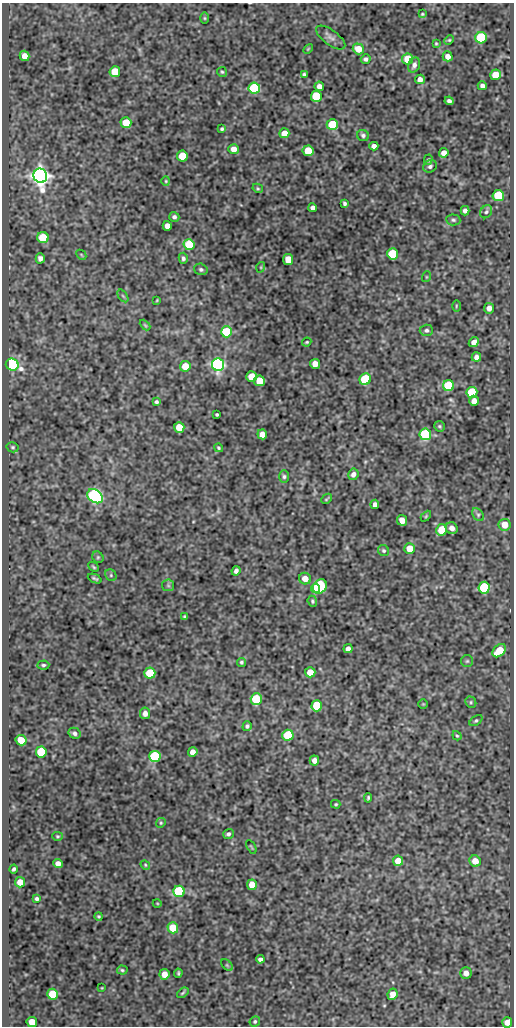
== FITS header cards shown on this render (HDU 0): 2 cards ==
NAXIS1  =                  512
NAXIS2  =                 1024

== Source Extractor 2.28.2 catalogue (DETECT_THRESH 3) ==
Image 512 x 1024 px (HDU 0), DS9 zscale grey, 1 PNG px = 1 image px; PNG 516 x 1028 px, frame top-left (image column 1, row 1024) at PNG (2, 3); each listed source drawn as its Kron ellipse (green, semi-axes under 4 px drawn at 4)
Background 77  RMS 0.6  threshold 1.8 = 3 sigma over >= 5 px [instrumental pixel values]
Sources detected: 162; all 162 listed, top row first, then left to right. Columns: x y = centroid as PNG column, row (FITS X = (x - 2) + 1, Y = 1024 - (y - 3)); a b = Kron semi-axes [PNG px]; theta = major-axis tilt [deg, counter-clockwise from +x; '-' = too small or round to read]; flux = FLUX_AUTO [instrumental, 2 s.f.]
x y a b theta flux
422 14 4 3 - 43
205 18 6 4 -89 49
331 37 17 7 -36 200
481 38 6 5 - 3200
449 40 5 4 - 46
436 43 4 3 - 43
308 49 6 3 45 39
358 49 5 5 - 620
24 56 5 5 - 330
448 56 5 5 - 260
366 59 5 5 - 96
408 59 5 5 - 910
414 65 8 5 68 150
115 72 5 5 - 1300
222 72 5 5 - 60
304 74 4 3 - 68
495 75 5 5 - 640
420 79 5 4 - 210
319 86 4 4 - 210
482 86 4 4 - 150
254 88 6 5 - 3300
316 96 5 5 - 2100
449 101 5 4 - 110
126 123 5 5 - 950
332 124 5 5 - 2100
222 129 3 3 - 60
284 133 5 5 - 440
363 135 6 5 - 99
374 146 4 4 - 190
234 149 5 5 - 270
308 151 5 5 - 840
444 153 5 4 - 260
182 156 5 5 - 1200
428 160 5 4 - 52
430 166 7 6 - 100
40 176 7 6 - 31000
166 181 4 4 - 42
258 188 5 4 - 53
498 196 5 5 - 2100
344 203 4 3 - 79
313 208 4 4 - 160
465 211 4 4 - 140
486 212 7 5 57 90
174 217 5 5 - 110
453 220 7 5 -5 82
167 226 5 4 - 280
43 238 5 5 - 1500
189 245 5 5 - 2100
393 254 5 5 - 2300
81 255 6 3 -46 40
40 258 5 4 - 150
183 258 5 4 - 93
288 259 5 5 - 790
261 267 5 3 - 38
201 269 7 5 -17 94
426 277 5 3 - 35
123 296 7 3 -53 56
157 300 4 3 - 34
456 306 6 3 89 44
489 308 5 5 - 240
145 325 6 3 -45 45
426 330 7 5 1 100
226 332 5 5 - 2300
307 342 5 3 - 48
474 342 5 4 - 210
476 357 5 4 - 180
12 364 6 6 - 9000
315 364 5 5 - 380
218 365 6 6 - 10000
185 366 5 5 - 660
251 377 5 5 - 760
365 379 6 5 - 2600
259 381 5 5 - 890
448 386 5 5 - 3000
472 392 5 5 - 2400
474 401 5 4 - 290
156 402 4 3 - 75
217 414 3 3 - 52
440 426 6 5 - 63
179 427 5 5 - 790
262 434 5 5 - 340
425 434 6 5 - 4400
13 447 6 5 - 65
219 448 4 3 - 55
353 474 6 5 - 150
284 477 6 5 - 81
95 496 8 6 -36 11000
326 499 6 3 42 46
375 504 5 4 - 130
478 515 7 5 -54 78
426 516 6 3 46 48
402 520 5 5 - 360
505 525 6 6 - 610
452 528 6 5 - 220
442 530 5 5 - 1400
410 548 5 5 - 760
383 550 6 5 - 69
98 557 6 5 - 61
94 567 6 3 -43 57
236 571 5 4 - 120
111 575 6 5 - 72
95 578 7 3 -23 65
305 579 6 5 - 370
168 585 6 6 - 74
320 586 8 6 50 4700
484 588 6 5 - 3200
315 589 4 4 - 1300
312 601 5 4 - 66
184 617 4 4 - 52
348 649 4 4 - 230
499 651 8 5 43 1000
467 661 6 6 - 78
241 662 4 4 - 69
43 665 6 4 4 70
310 672 5 5 - 590
150 673 5 5 - 1500
256 699 6 5 - 2100
471 702 6 5 - 64
423 704 5 4 - 41
317 706 5 5 - 2100
145 713 6 5 - 210
476 721 7 4 37 70
247 726 5 4 - 78
75 733 6 5 - 120
288 735 5 5 - 2200
457 736 5 3 - 47
21 740 5 5 - 660
41 752 5 5 - 2100
193 752 5 4 - 300
155 757 6 5 - 3900
314 760 5 5 - 200
368 798 4 3 - 60
336 804 4 3 - 48
161 823 5 4 - 55
228 834 5 5 - 99
57 836 5 4 - 52
251 847 7 2 -58 33
398 861 5 5 - 470
475 861 6 5 - 490
58 863 5 4 - 220
145 865 5 4 - 47
14 869 4 3 - 83
20 882 5 5 - 440
252 885 5 5 - 590
179 891 5 5 - 3800
37 899 4 3 - 77
157 903 4 3 - 32
99 916 4 4 - 49
173 928 5 5 - 1300
260 959 4 4 - 130
227 965 7 4 -45 57
122 970 5 4 - 57
178 973 4 2 - 50
466 973 6 5 - 260
164 974 5 5 - 370
102 988 3 2 - 27
183 993 6 3 38 58
53 994 5 5 - 1200
392 994 6 5 - 340
255 1021 5 5 - 67
32 1022 5 5 - 560
507 1022 5 5 - 300